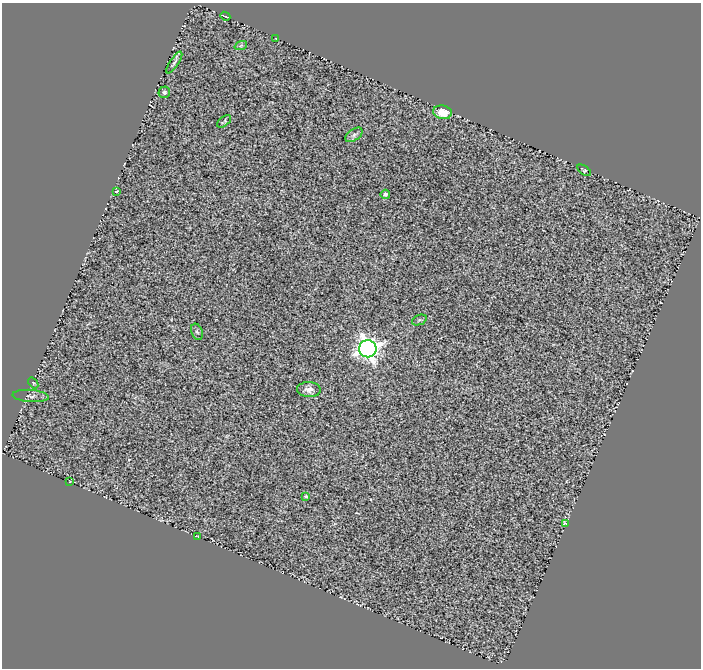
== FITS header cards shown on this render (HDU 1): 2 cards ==
NAXIS1  =                  699
NAXIS2  =                  666

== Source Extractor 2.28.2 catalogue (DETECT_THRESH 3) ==
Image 699 x 666 px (HDU 1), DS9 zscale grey, 1 PNG px = 1 image px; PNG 703 x 670 px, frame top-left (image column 1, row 666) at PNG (2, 3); each listed source drawn as its Kron ellipse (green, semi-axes under 4 px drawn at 4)
Background 0.694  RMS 0.29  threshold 0.867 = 3 sigma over >= 5 px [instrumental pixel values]
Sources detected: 21; all 21 listed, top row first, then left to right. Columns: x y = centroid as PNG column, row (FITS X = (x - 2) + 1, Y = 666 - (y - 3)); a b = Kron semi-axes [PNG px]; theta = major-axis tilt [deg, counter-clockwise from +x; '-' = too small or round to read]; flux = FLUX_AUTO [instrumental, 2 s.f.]
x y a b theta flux
225 16 5 2 - 17
276 38 4 2 - 12
241 45 6 4 20 28
174 63 13 3 56 48
164 92 6 5 - 47
442 112 9 7 -10 350
224 121 8 4 39 30
354 135 9 5 36 50
584 170 7 4 -35 25
116 191 3 2 - 16
385 194 4 4 - 72
419 320 8 5 24 32
197 332 8 5 -69 43
368 349 9 8 - 14000
33 383 6 3 -53 19
309 390 12 7 -2 120
31 396 18 6 -4 88
70 481 4 2 - 13
306 496 4 4 - 32
566 524 3 2 - 160
198 536 3 2 - 15